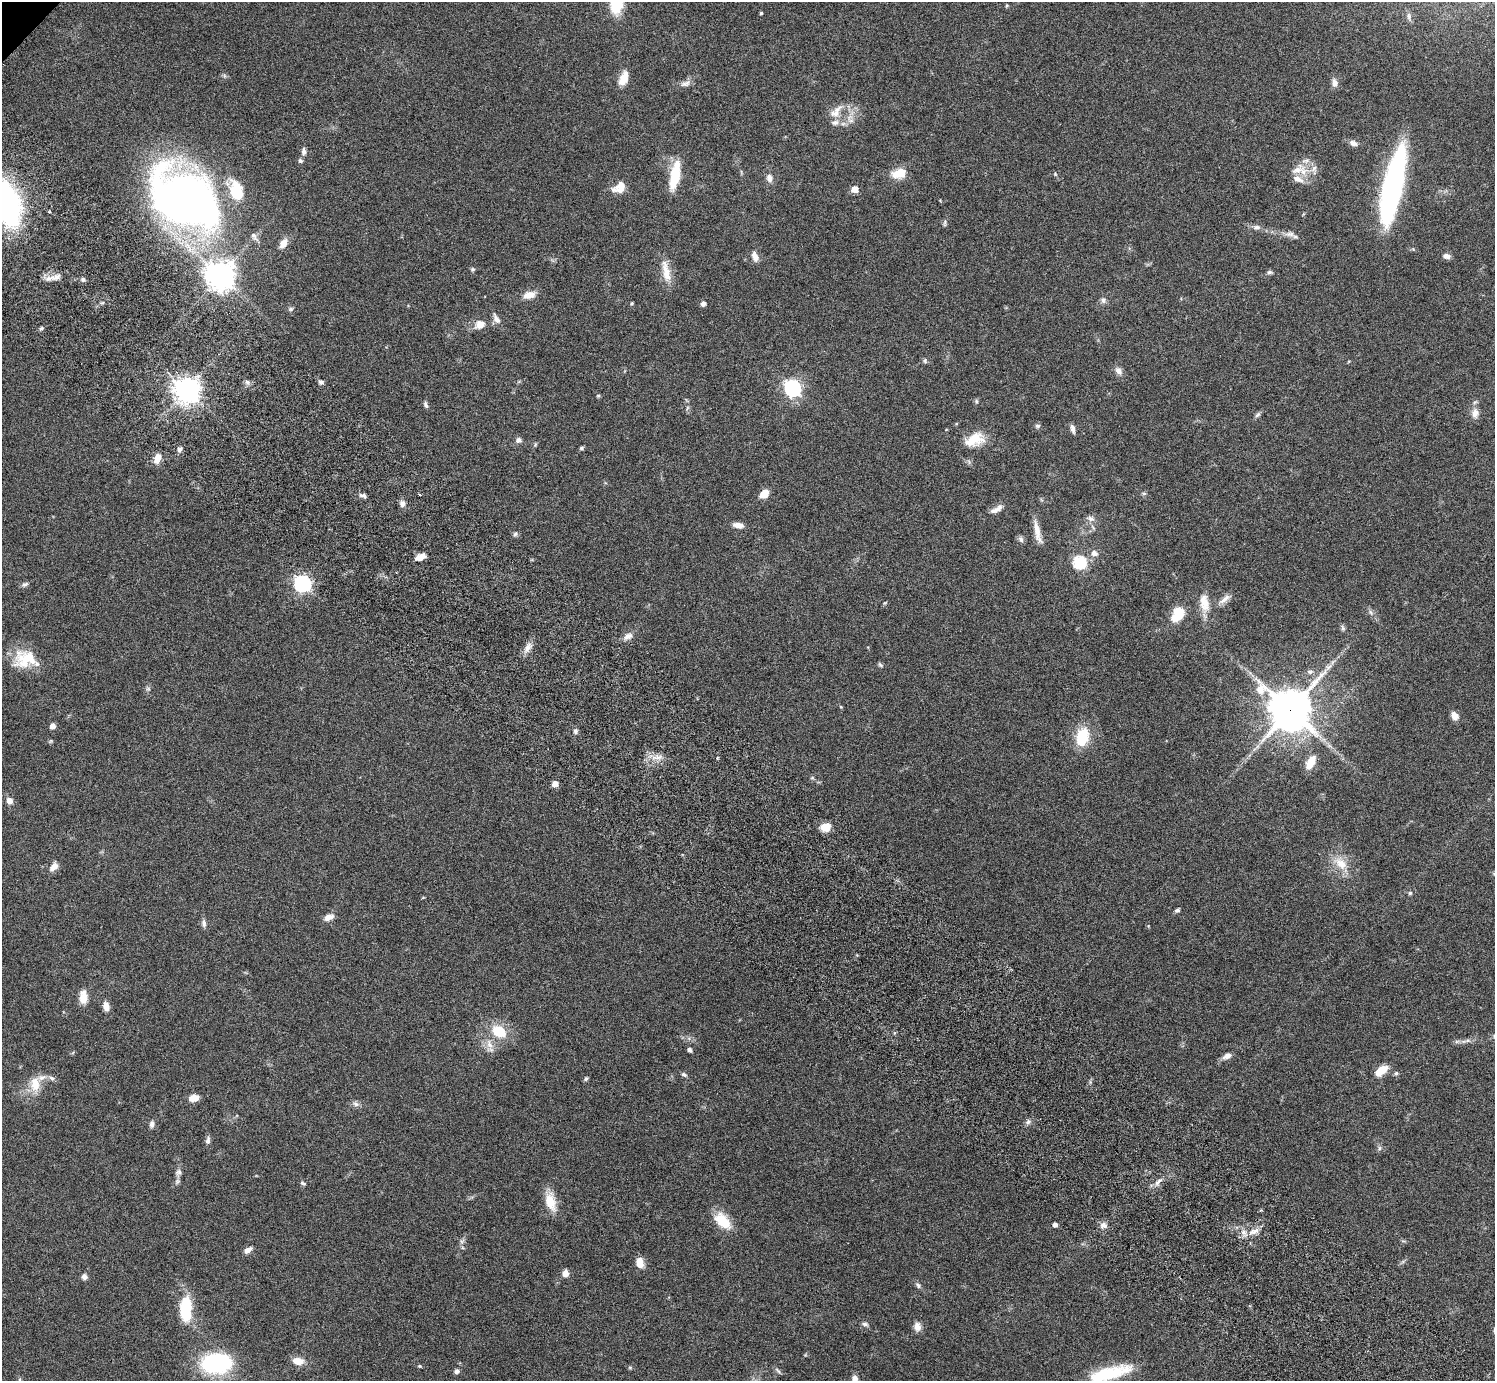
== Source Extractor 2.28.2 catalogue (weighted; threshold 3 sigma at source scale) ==
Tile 6 of 4 x 4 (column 2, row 2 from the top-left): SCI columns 1539-3031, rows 3106-4484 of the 6059 x 6069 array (HDU 1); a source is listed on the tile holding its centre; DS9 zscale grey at full resolution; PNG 1497 x 1383 px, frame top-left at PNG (2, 2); no overlay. Shown black and unused: <1% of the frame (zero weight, under 3 of 6 exposures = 3% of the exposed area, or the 3 px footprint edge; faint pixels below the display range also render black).
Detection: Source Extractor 2.28.2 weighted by HDU 2 'WHT'; one run over the whole footprint, this tile lists its part. Background 0.0843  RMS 0.0046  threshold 0.0188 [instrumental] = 3 sigma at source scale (4.09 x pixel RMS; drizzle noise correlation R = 1.36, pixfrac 0.8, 0.05/0.05 arcsec/px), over >= 5 px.
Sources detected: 154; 1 inside a brighter object's white glare — not listed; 5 inside a brighter listed object's ellipse — not listed separately; the other 148 listed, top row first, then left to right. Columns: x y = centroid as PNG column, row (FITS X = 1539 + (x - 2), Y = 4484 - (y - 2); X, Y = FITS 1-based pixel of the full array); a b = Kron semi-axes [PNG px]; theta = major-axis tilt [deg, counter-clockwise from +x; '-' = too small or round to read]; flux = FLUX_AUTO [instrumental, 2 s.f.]
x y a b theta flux
616 3 24 15 77 15
1007 6 5 4 - 0.49
761 13 3 3 - 0.56
623 78 16 9 68 5.5
1335 83 11 7 -78 2
685 84 15 7 15 2.1
836 112 22 11 46 4.8
1353 143 11 7 -25 1.8
304 151 9 6 -83 1.5
300 161 6 5 - 0.84
1297 170 19 8 16 4.7
900 173 17 10 12 7.3
675 176 31 9 79 14
769 178 10 8 -77 2.2
1298 179 16 9 -20 3.6
1392 186 68 18 77 94
620 187 13 12 - 4.8
855 189 5 5 - 4.8
236 191 25 16 -76 14
187 199 53 36 -28 410
7 204 34 17 -76 120
945 222 10 4 81 0.86
1256 227 10 6 7 1.5
1290 234 13 7 0 2.2
254 236 12 6 -58 1.6
283 243 12 7 55 3.3
755 256 14 7 -70 2.7
1447 256 9 6 -11 1.9
473 269 6 5 - 0.65
666 272 32 10 -77 6.4
1269 272 7 5 3 0.91
220 276 9 9 - 560
50 278 19 5 14 2.8
83 279 6 5 - 1
529 295 17 10 13 3.8
1103 300 8 7 - 1.4
632 303 4 4 - 0.6
703 304 5 5 - 1.5
291 309 7 5 22 0.74
496 319 15 7 -61 2.3
480 324 9 8 - 4.5
41 328 6 5 - 0.68
925 360 6 5 - 0.69
1118 371 11 8 -55 2.1
247 382 6 6 - 1.1
321 382 6 5 - 1.1
792 388 7 7 - 130
187 390 8 8 - 440
598 396 6 4 0 0.44
976 401 6 5 - 0.65
426 405 9 5 -68 1.1
1475 413 13 10 86 3.1
1258 415 10 5 41 0.97
1037 426 7 5 11 0.86
1073 429 12 5 -76 1.5
519 440 7 7 - 1.4
974 440 25 14 23 9.1
581 448 7 4 28 0.68
180 449 7 6 - 1.2
157 458 10 6 69 4.2
1144 493 6 4 0 0.6
764 494 9 7 45 5.4
362 496 12 4 -16 1.2
402 504 8 7 - 1.6
996 509 18 7 29 2.6
1091 518 10 7 -20 1.7
738 525 12 6 -8 2.8
1037 532 31 7 -78 4.6
515 534 7 6 - 0.85
1021 539 9 6 -48 1.1
1094 553 7 6 - 2.2
420 557 11 6 27 3.1
1079 562 6 6 - 50
302 583 7 7 - 110
25 584 9 5 28 1.1
1225 599 19 7 39 2.6
1204 603 26 12 -80 6.6
1370 612 7 4 -70 0.84
1178 614 15 10 57 11
1342 628 8 4 -81 0.82
628 636 12 7 29 2.5
528 648 12 7 51 2.7
24 662 30 21 -15 11
880 665 9 4 -45 0.67
1328 667 8 6 27 1.5
148 689 7 4 -1 0.7
841 707 5 4 - 0.4
1290 710 14 13 - 1300
1455 716 8 7 - 3.3
52 726 5 4 - 2.7
575 731 6 6 - 1.1
1082 737 23 15 78 13
717 758 4 3 - 0.4
1311 762 15 8 61 6.2
812 778 6 5 - 0.62
555 784 5 4 - 4.1
9 800 8 7 - 2.5
826 827 9 7 15 6.9
1341 863 21 13 -41 7.2
53 867 12 7 47 2.7
1410 893 5 5 - 0.71
1177 910 6 5 - 0.88
328 917 12 7 28 2.9
204 923 11 6 -82 1.4
83 997 17 9 -89 4.5
106 1006 11 7 -76 2.8
499 1031 15 11 -30 12
1467 1041 6 4 19 0.78
490 1044 14 8 -59 3.5
689 1050 6 5 - 0.89
1227 1056 10 6 26 2.3
1381 1070 14 7 34 6.5
1396 1073 5 5 - 0.68
684 1075 8 5 -28 0.91
52 1078 9 5 -27 1.2
586 1079 6 5 - 0.77
35 1084 19 12 -86 7.1
193 1098 10 7 14 4.2
356 1104 10 6 -11 1.4
1028 1122 7 6 - 1.1
152 1124 9 5 83 1.4
208 1140 11 6 80 1.3
1379 1148 7 4 88 0.8
178 1172 9 8 - 1.5
1158 1182 14 5 39 2
303 1183 8 5 -29 0.76
550 1202 24 12 -75 8
722 1221 24 13 -47 9.5
1055 1225 4 4 - 1.7
1104 1225 9 8 - 2
1254 1231 19 8 21 3.9
462 1241 8 4 37 0.89
248 1250 10 6 36 1.9
640 1263 12 8 -79 4.1
565 1273 8 7 - 2.5
84 1277 7 6 - 1.4
918 1285 8 5 -72 0.95
185 1309 29 13 88 16
865 1324 9 5 -14 0.99
917 1327 12 9 -84 2.6
298 1361 12 8 -9 4.7
216 1363 25 17 2 52
419 1366 5 4 - 0.49
630 1367 6 4 -1 0.49
457 1371 6 5 - 1.2
778 1371 10 4 -49 0.84
1109 1373 46 12 15 22
855 1379 8 6 -74 2.5
Overlapping masked pixels (flux is a lower limit): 1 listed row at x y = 1290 710
Isophote crosses this tile's border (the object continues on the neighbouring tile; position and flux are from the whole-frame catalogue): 4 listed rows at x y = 616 3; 7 204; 1109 1373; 855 1379